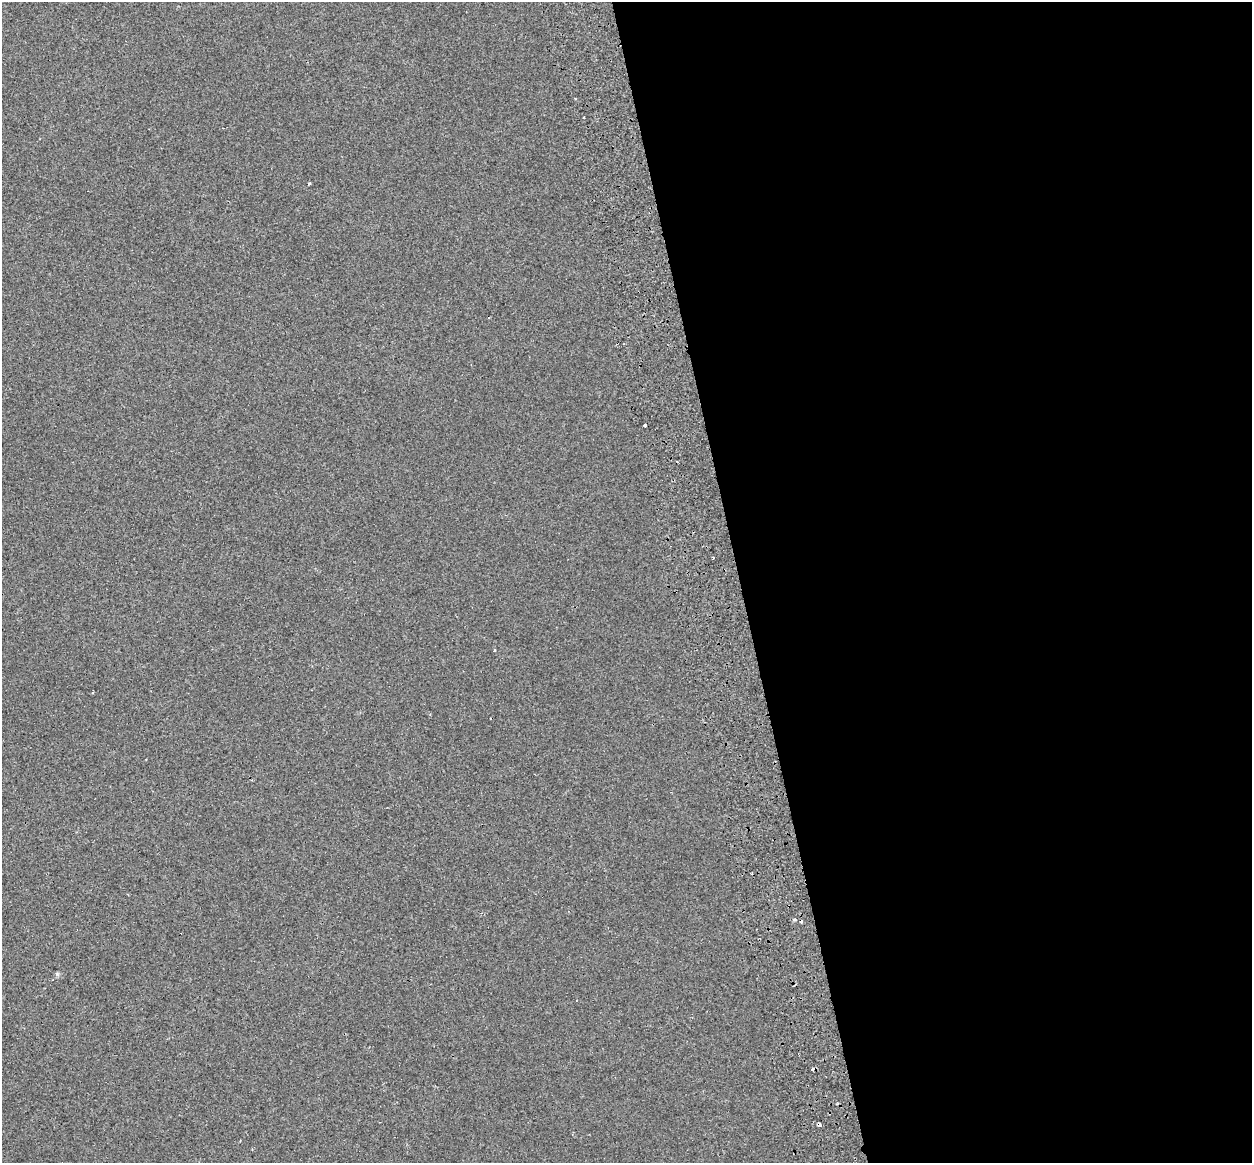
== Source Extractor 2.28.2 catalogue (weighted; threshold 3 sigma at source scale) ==
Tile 8 of 4 x 4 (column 4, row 2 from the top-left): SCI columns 3837-5086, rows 2497-3657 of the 5171 x 4948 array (HDU 1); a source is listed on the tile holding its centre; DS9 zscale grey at full resolution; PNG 1254 x 1165 px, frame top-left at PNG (2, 2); no overlay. Shown black and unused: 41% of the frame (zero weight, under 2 of 3 exposures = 7% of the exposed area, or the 3 px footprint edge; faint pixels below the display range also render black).
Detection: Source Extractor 2.28.2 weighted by HDU 2 'WHT'; one run over the whole footprint, this tile lists its part. Background -4.26e-04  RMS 0.0045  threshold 0.0203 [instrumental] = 3 sigma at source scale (4.5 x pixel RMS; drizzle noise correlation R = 1.50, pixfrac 1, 0.0396/0.0396 arcsec/px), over >= 5 px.
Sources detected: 11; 5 cosmic-ray / hot-pixel residue — not listed; the other 6 listed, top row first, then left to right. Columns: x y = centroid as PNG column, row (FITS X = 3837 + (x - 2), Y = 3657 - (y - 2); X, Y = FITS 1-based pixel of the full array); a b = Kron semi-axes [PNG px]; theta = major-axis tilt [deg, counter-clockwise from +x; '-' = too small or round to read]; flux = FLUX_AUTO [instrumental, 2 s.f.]
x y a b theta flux
309 183 3 3 - 0.67
645 425 3 3 - 2.2
713 558 3 2 - 0.37
92 692 3 2 - 0.63
794 919 4 3 - 0.75
819 1124 3 3 - 2.5
Overlapping masked pixels (flux is a lower limit): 1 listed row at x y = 819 1124